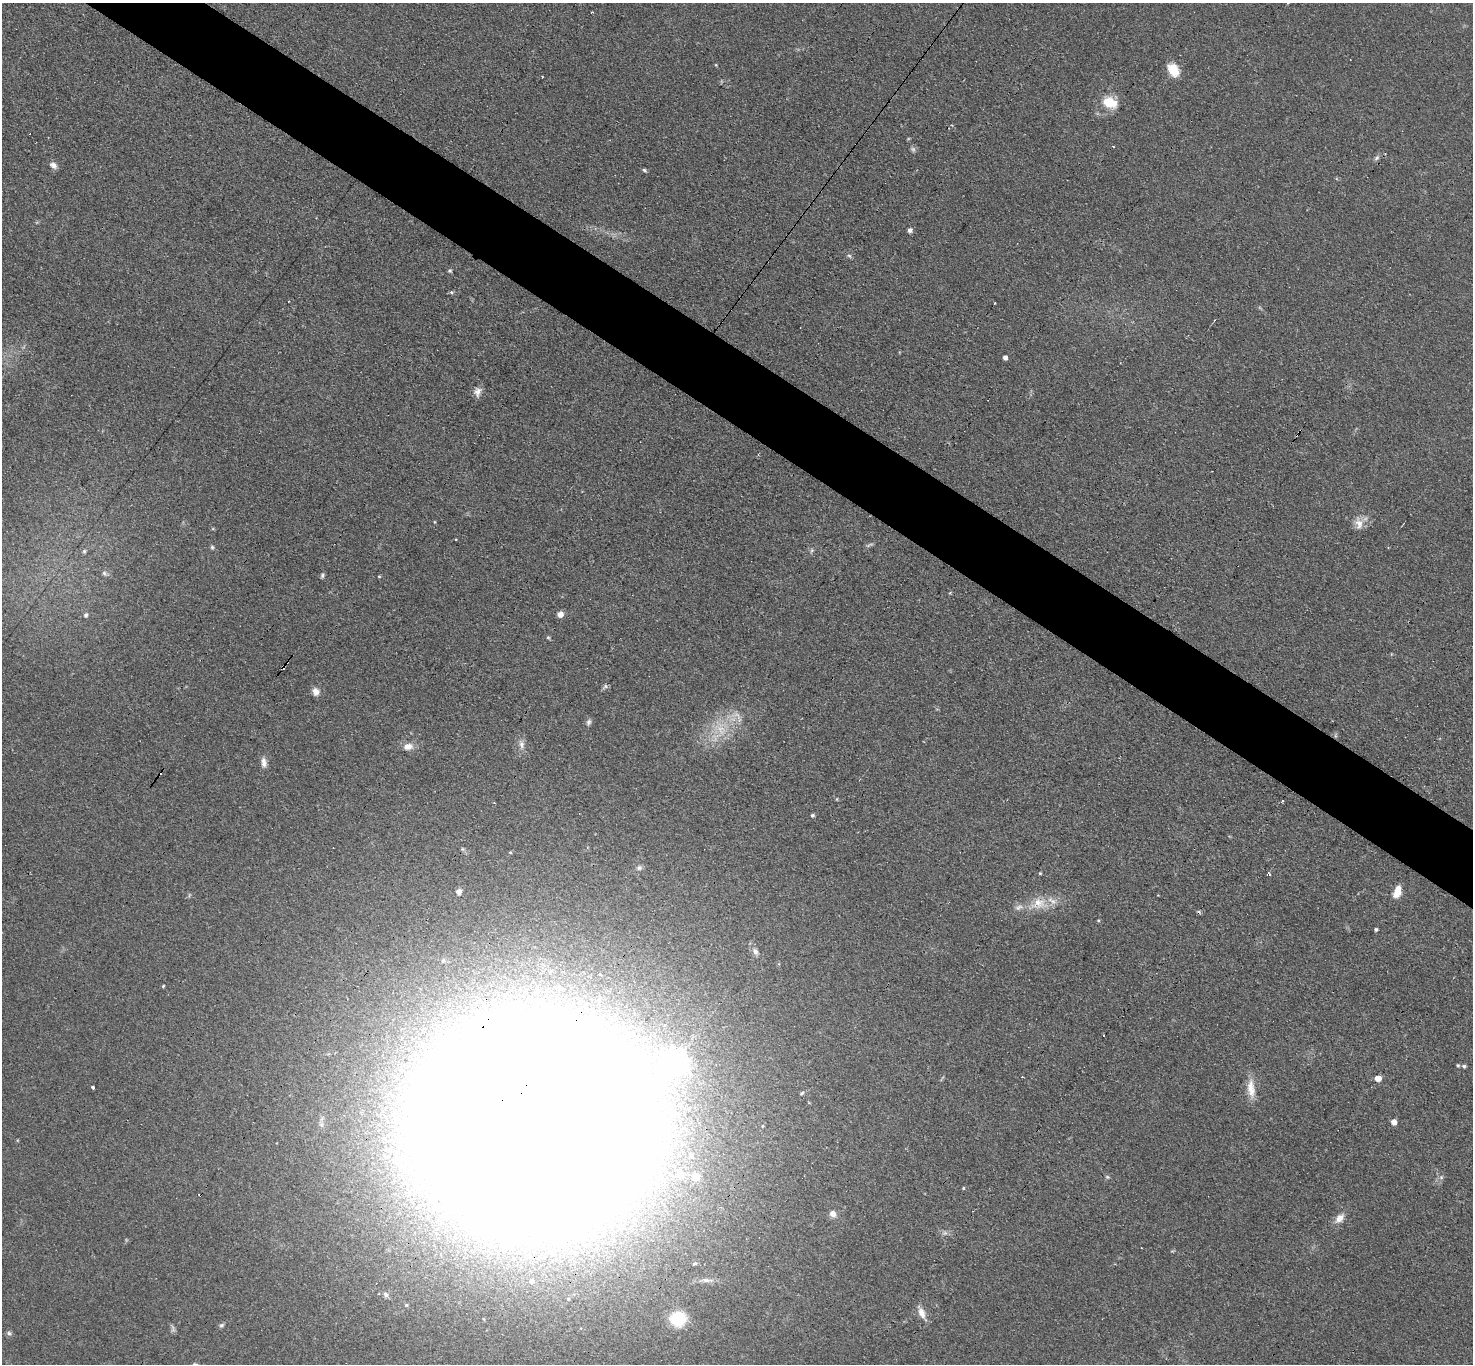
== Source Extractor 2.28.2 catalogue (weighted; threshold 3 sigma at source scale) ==
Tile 11 of 4 x 4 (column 3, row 3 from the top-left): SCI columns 2989-4459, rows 1672-3033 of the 6061 x 6051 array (HDU 1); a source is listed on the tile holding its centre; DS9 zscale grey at full resolution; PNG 1475 x 1366 px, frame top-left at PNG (2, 3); no overlay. Shown black and unused: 5% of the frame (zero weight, under 3 of 4 exposures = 1% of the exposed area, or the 3 px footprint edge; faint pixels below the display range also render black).
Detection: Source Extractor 2.28.2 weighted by HDU 2 'WHT'; one run over the whole footprint, this tile lists its part. Background 0.12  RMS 0.0068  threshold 0.0307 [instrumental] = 3 sigma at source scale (4.5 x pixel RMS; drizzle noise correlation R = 1.50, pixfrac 1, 0.05/0.05 arcsec/px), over >= 5 px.
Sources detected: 81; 2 too faint to see at this stretch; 4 inside a brighter object's white glare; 8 cosmic-ray / hot-pixel residue — not listed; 2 inside a brighter listed object's ellipse — not listed separately; the other 65 listed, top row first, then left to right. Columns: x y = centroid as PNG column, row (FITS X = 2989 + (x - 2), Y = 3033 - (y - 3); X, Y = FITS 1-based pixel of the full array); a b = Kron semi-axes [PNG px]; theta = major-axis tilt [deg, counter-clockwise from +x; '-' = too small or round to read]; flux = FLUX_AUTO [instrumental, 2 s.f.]
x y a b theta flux
716 65 5 3 - 0.56
1173 70 15 10 -58 12
1110 102 17 12 -18 15
1377 158 8 5 42 1.6
53 165 10 7 -34 3.1
644 170 6 4 -29 1.1
910 230 5 4 - 2.9
450 271 5 5 - 0.98
452 292 5 3 - 1
994 303 3 2 - 1
1005 357 4 4 - 2.3
477 392 11 9 77 4.2
1359 524 17 10 -83 6.3
456 539 3 2 - 0.55
869 545 11 3 31 1.2
212 547 6 5 - 1.1
812 550 6 4 71 1
84 551 5 5 - 1.2
104 573 6 6 - 1.4
322 576 6 4 76 1.2
379 576 5 3 - 0.62
560 614 5 5 - 5.1
86 615 5 5 - 1.8
548 637 6 4 -1 0.83
605 686 7 5 62 1.5
315 692 9 7 -72 4.1
588 722 9 6 67 1.9
721 729 15 12 -40 12
521 744 11 7 89 3.5
408 746 13 8 3 5.1
264 762 14 7 -85 3.9
837 799 5 3 - 0.52
812 815 5 4 - 1.2
639 868 7 6 - 1.8
1040 873 4 3 - 0.69
1269 874 3 3 - 2.3
458 892 5 5 - 3.9
1397 892 13 7 73 8.5
1038 903 22 16 14 13
1376 929 4 3 - 1.2
755 952 10 6 -60 2.9
163 986 3 3 - 0.79
674 1063 8 8 - 480
1458 1065 5 4 - 0.9
1464 1066 5 5 - 1.1
1378 1078 6 5 - 7.1
93 1087 3 3 - 2
1251 1088 26 10 -85 9.8
1394 1122 5 5 - 4.9
533 1125 149 117 -3 4900
680 1175 8 6 -61 3.2
696 1177 6 6 - 6.9
1107 1177 6 5 - 1
1441 1177 6 6 - 1.5
963 1188 4 3 - 0.7
833 1214 8 8 - 3.7
1340 1218 14 9 49 5.5
694 1263 6 5 - 1.3
706 1280 17 6 -1 4.2
531 1281 6 6 - 1.8
385 1294 8 6 -47 2
922 1313 16 8 -68 5.7
678 1319 14 13 - 29
221 1325 7 5 39 1.3
9 1333 7 5 -5 1.5
Overlapping masked pixels (flux is a lower limit): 1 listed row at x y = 533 1125